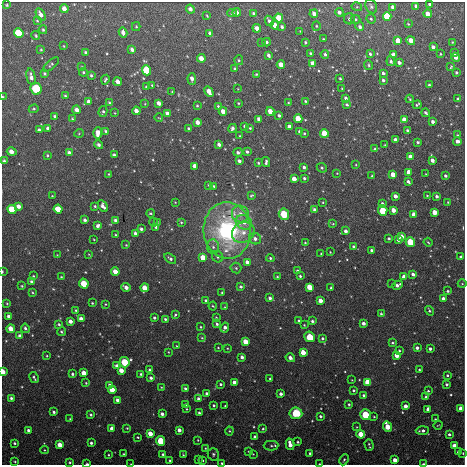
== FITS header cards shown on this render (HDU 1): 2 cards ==
NAXIS1  =                  463 / length of data axis 1
NAXIS2  =                  463 / length of data axis 2

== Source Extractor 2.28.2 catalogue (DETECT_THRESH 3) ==
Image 463 x 463 px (HDU 1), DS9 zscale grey, 1 PNG px = 1 image px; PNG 467 x 467 px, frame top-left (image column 1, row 463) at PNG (2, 2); each listed source drawn as its Kron ellipse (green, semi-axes under 4 px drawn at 4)
Background 0.181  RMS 0.0019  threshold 0.0057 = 3 sigma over >= 5 px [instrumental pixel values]
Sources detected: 403; all 403 listed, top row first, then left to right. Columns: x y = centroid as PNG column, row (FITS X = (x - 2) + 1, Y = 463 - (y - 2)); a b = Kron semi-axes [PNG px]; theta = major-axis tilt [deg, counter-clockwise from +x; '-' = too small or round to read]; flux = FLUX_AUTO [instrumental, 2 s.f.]
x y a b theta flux
430 4 4 3 - 0.6
7 5 3 3 - 0.13
371 6 7 5 -62 0.31
416 6 4 3 - 0.37
357 7 5 3 - 0.13
393 7 4 3 - 1.1
64 8 4 4 - 0.76
190 9 4 4 - 0.56
237 12 4 4 - 0.56
339 12 4 4 - 0.45
232 13 4 3 - 0.15
41 14 7 4 -59 0.64
254 14 4 3 - 0.32
314 14 4 3 - 0.72
428 14 4 4 - 1.8
207 16 4 2 - 0.11
387 16 4 4 - 9.4
279 18 4 4 - 3.9
349 19 6 5 - 0.32
356 19 5 4 - 0.17
371 19 5 4 - 0.21
37 21 4 3 - 0.12
269 21 5 3 - 0.41
408 24 3 3 - 0.12
275 25 4 4 - 1.6
316 26 4 4 - 0.15
136 27 4 4 - 0.15
282 27 3 3 - 0.3
360 27 4 4 - 0.39
257 28 4 4 - 0.96
43 30 4 3 - 0.16
300 31 2 2 - 0.07
123 32 5 3 - 0.65
19 33 5 4 - 7.6
210 33 4 3 - 0.39
36 36 4 3 - 0.15
323 39 3 2 - 0.12
411 40 4 4 - 1.7
398 41 4 4 - 3
267 42 4 3 - 0.22
305 42 3 3 - 0.17
452 42 4 4 - 0.1
262 43 3 2 - 0.079
64 46 3 2 - 0.091
433 47 4 3 - 0.51
132 49 4 3 - 0.46
41 50 3 3 - 0.12
86 52 4 3 - 0.24
310 53 3 3 - 0.16
454 53 4 3 - 0.19
325 54 4 3 - 0.28
370 54 4 3 - 0.26
440 54 3 3 - 0.12
268 55 4 3 - 0.35
393 55 4 4 - 0.73
456 57 4 3 - 0.95
201 58 4 4 - 1.2
239 60 5 4 - 0.2
391 61 5 4 - 0.25
399 62 4 3 - 0.54
313 63 4 4 - 1.4
51 64 10 4 41 0.22
281 65 4 3 - 2
369 65 5 4 - 0.17
82 67 4 3 - 0.12
451 67 4 3 - 0.13
235 69 3 3 - 0.23
146 70 5 4 - 7.8
83 72 4 4 - 0.19
456 72 3 3 - 0.2
44 73 4 3 - 0.17
383 73 4 3 - 0.33
256 74 3 2 - 0.13
91 75 3 3 - 0.19
31 77 8 4 -77 0.57
340 78 3 3 - 0.17
192 79 6 3 -85 0.7
105 80 5 3 - 0.2
383 80 3 3 - 0.31
118 82 4 4 - 0.81
152 85 3 2 - 0.11
429 85 3 3 - 0.16
146 87 3 3 - 0.16
36 89 6 5 - 10
238 89 3 2 - 0.083
342 89 3 2 - 0.1
209 91 6 3 -61 1.3
172 92 4 2 - 0.091
65 96 4 3 - 0.21
3 97 3 2 - 0.097
346 98 3 3 - 0.35
410 99 4 2 - 0.13
458 99 3 3 - 0.26
305 101 3 3 - 0.14
89 102 4 3 - 0.69
109 103 4 3 - 0.16
159 103 4 3 - 0.78
238 103 3 2 - 0.12
288 103 3 2 - 0.093
145 104 4 3 - 0.085
347 104 3 3 - 0.15
417 105 5 3 - 0.2
197 106 3 3 - 0.15
218 106 3 3 - 0.16
34 109 5 4 - 0.15
77 110 4 4 - 0.73
103 111 5 4 - 0.19
136 111 4 3 - 1
223 111 4 4 - 1.2
270 111 4 4 - 1.9
115 113 4 2 - 0.078
167 113 4 3 - 0.6
426 113 4 3 - 0.23
279 115 3 3 - 0.27
55 116 3 3 - 0.23
159 118 4 2 - 0.085
72 119 3 3 - 0.15
259 119 4 3 - 0.77
298 119 4 4 - 4.3
404 120 4 4 - 2.2
198 122 4 4 - 0.9
433 122 3 3 - 0.44
245 126 3 3 - 0.21
289 127 4 3 - 1.2
48 128 4 3 - 0.35
232 128 4 3 - 0.45
250 128 3 3 - 0.14
189 129 3 3 - 0.24
39 130 4 3 - 0.32
407 130 4 3 - 0.2
106 131 4 3 - 0.19
299 131 3 3 - 0.19
79 133 5 3 - 0.11
98 133 6 4 88 1.2
304 133 3 2 - 0.15
324 133 4 4 - 6.7
457 135 4 3 - 0.11
240 136 3 2 - 0.12
395 140 4 3 - 0.77
457 141 4 3 - 0.63
418 142 3 3 - 0.22
219 144 4 3 - 0.51
98 145 4 3 - 0.4
385 145 3 2 - 0.082
375 149 4 3 - 0.28
12 152 5 4 - 0.88
238 152 4 3 - 0.33
247 152 3 3 - 0.27
69 153 4 3 - 0.51
47 155 3 3 - 0.14
114 155 4 3 - 0.33
411 157 4 4 - 1.4
432 160 4 3 - 0.65
4 161 4 3 - 0.3
239 161 4 3 - 0.42
266 162 5 3 - 0.3
258 163 3 2 - 0.15
356 165 3 2 - 0.091
195 166 4 3 - 1
304 167 3 3 - 0.32
322 168 5 4 - 0.25
409 172 4 3 - 1.2
337 173 3 2 - 0.079
109 174 4 3 - 0.13
426 174 3 2 - 0.082
393 175 4 3 - 2.1
372 176 3 2 - 0.096
445 176 3 3 - 0.31
304 178 3 3 - 0.27
294 179 4 3 - 1.4
408 182 4 3 - 0.31
208 185 3 2 - 0.084
214 186 3 2 - 0.13
251 195 4 3 - 0.17
52 196 2 2 - 0.092
395 196 4 3 - 0.81
427 196 4 3 - 0.12
437 196 3 3 - 0.37
175 202 3 2 - 0.072
323 202 3 2 - 0.096
448 202 3 3 - 0.11
382 204 4 3 - 0.49
18 206 4 3 - 0.71
95 206 4 3 - 0.17
103 206 6 4 -60 0.63
12 209 4 4 - 4.8
58 209 4 4 - 3.1
315 210 3 3 - 0.49
393 210 4 3 - 1.3
383 211 5 5 - 4.6
434 212 4 4 - 2
150 213 4 3 - 0.14
240 214 8 8 - 1.1
284 214 6 5 - 5.2
414 214 4 4 - 1.1
85 220 3 3 - 0.34
115 220 4 3 - 0.45
153 222 4 3 - 0.11
157 222 4 2 - 0.092
181 222 4 4 - 0.16
244 222 8 7 - 1
333 224 4 3 - 0.12
98 226 4 3 - 0.41
156 227 4 3 - 0.36
141 229 4 3 - 0.32
227 230 28 24 -86 21
346 231 3 3 - 0.54
243 232 12 10 27 1.5
135 233 4 3 - 0.45
115 235 3 2 - 0.12
402 236 4 3 - 1.4
389 238 3 3 - 0.21
255 239 6 5 - 0.59
398 239 4 3 - 0.75
94 240 2 2 - 0.085
410 242 5 4 - 5
428 242 4 3 - 0.11
305 243 3 2 - 0.13
126 245 2 2 - 0.097
353 246 3 3 - 0.18
213 247 7 6 - 0.49
372 250 3 3 - 0.28
330 252 2 2 - 0.07
321 253 2 2 - 0.096
57 255 2 2 - 0.075
89 255 3 2 - 0.087
218 257 6 5 - 0.27
461 257 3 3 - 0.31
203 258 4 4 - 3.3
270 258 4 4 - 0.21
170 259 6 4 -34 0.34
247 262 4 3 - 0.62
236 268 5 5 - 0.21
297 271 3 3 - 0.25
2 272 4 2 - 0.15
115 272 4 4 - 1.4
413 274 4 3 - 0.49
33 276 3 2 - 0.12
300 276 3 3 - 0.2
61 277 3 2 - 0.12
277 277 3 2 - 0.13
404 277 4 3 - 2.2
31 282 3 3 - 0.29
84 284 5 4 - 3.9
392 284 2 2 - 0.067
462 284 4 3 - 0.091
397 285 5 3 - 0.51
22 286 3 3 - 0.12
126 287 5 3 - 0.71
241 287 4 3 - 0.29
310 287 4 4 - 4.2
145 288 4 4 - 2.2
331 288 3 3 - 0.16
448 291 3 3 - 0.2
32 292 4 3 - 0.11
222 292 3 2 - 0.12
270 298 3 3 - 0.37
443 299 3 3 - 0.78
206 300 3 3 - 0.22
320 301 4 4 - 1.4
7 303 3 3 - 0.092
92 303 3 3 - 0.13
105 304 4 3 - 0.1
213 306 4 3 - 0.12
225 307 4 2 - 0.089
76 310 4 3 - 0.13
429 311 5 4 - 0.2
381 314 4 3 - 0.17
175 315 4 3 - 0.16
9 317 4 3 - 0.8
216 317 3 2 - 0.11
154 318 3 3 - 0.26
81 319 4 3 - 0.95
165 319 3 3 - 0.21
298 320 3 2 - 0.12
70 321 4 3 - 0.75
312 321 3 3 - 0.25
363 323 3 3 - 0.54
59 324 4 3 - 0.19
217 324 3 3 - 0.25
304 325 3 3 - 0.1
201 327 3 2 - 0.11
25 328 4 4 - 0.3
225 328 5 3 - 0.58
11 329 4 4 - 1.6
62 332 4 4 - 0.23
20 336 4 3 - 0.51
309 337 5 5 - 4.4
202 338 4 3 - 0.12
322 338 3 3 - 0.25
246 342 4 4 - 2.9
392 343 4 3 - 0.16
177 346 4 3 - 0.11
218 348 4 2 - 0.096
227 348 3 2 - 0.087
417 348 3 3 - 0.41
430 349 3 3 - 0.37
399 351 4 3 - 0.18
168 352 3 2 - 0.081
303 352 4 4 - 2.4
397 355 4 4 - 2.2
47 356 3 3 - 0.12
242 357 4 3 - 0.48
290 358 5 3 - 0.75
124 362 5 5 - 4.3
117 366 4 3 - 0.71
419 369 3 3 - 0.11
121 370 4 4 - 1.3
149 370 3 3 - 0.18
3 372 4 3 - 2.2
84 373 4 4 - 1.7
72 374 3 3 - 0.23
141 374 3 3 - 0.17
447 375 3 3 - 0.18
34 378 6 3 -59 0.23
151 378 3 3 - 0.34
270 379 3 3 - 0.19
352 380 2 2 - 0.071
234 382 4 4 - 1.1
86 383 4 4 - 0.14
368 383 4 4 - 7.3
221 384 3 3 - 0.22
447 384 3 3 - 0.26
110 386 4 3 - 0.74
161 387 3 2 - 0.076
185 388 3 3 - 0.23
112 390 4 4 - 3.1
353 390 3 3 - 0.2
428 391 3 3 - 0.14
207 394 3 3 - 0.42
281 394 3 3 - 0.48
364 395 3 3 - 0.25
426 397 4 3 - 0.19
11 398 3 3 - 0.25
199 399 3 3 - 0.49
117 400 4 3 - 0.61
186 404 3 3 - 0.22
349 404 3 3 - 0.19
214 405 3 3 - 0.19
225 406 3 3 - 0.13
405 406 4 3 - 0.88
461 408 4 4 - 1.7
186 409 3 2 - 0.099
428 409 3 3 - 0.79
54 412 3 3 - 0.26
199 413 3 3 - 0.25
296 413 6 5 - 3.8
162 414 3 3 - 0.5
91 415 3 3 - 0.21
365 415 5 5 - 3.7
320 416 3 3 - 0.22
374 417 3 3 - 0.11
70 419 3 2 - 0.1
435 419 3 2 - 0.11
438 425 5 3 - 0.094
357 427 3 2 - 0.078
387 427 5 4 - 3.6
127 428 4 3 - 0.1
112 429 4 3 - 1.3
263 429 4 3 - 0.18
28 430 3 3 - 0.36
179 430 4 3 - 0.66
229 431 4 4 - 0.15
422 431 6 3 3 0.39
150 434 4 4 - 1.6
361 434 4 4 - 3.3
449 434 3 3 - 0.28
138 437 3 2 - 0.13
255 437 3 3 - 0.35
198 440 3 2 - 0.099
161 441 5 4 - 5
298 442 3 3 - 0.16
15 443 3 3 - 0.2
91 443 3 3 - 0.3
290 444 6 3 -75 1.2
60 445 4 4 - 1.6
369 445 6 2 -73 0.17
454 445 4 3 - 1.2
271 446 7 5 1 0.26
205 448 3 2 - 0.089
44 450 4 3 - 0.097
249 451 3 2 - 0.1
458 452 4 3 - 0.21
310 453 3 3 - 0.24
463 453 4 4 - 0.13
123 454 2 2 - 0.099
163 454 3 3 - 0.19
213 454 6 5 - 0.25
253 454 2 2 - 0.072
108 455 2 2 - 0.1
183 455 3 2 - 0.097
198 459 3 2 - 0.088
170 460 3 2 - 0.13
202 460 3 3 - 0.15
344 460 6 4 66 0.19
395 460 4 3 - 1.2
15 462 4 3 - 0.13
70 462 3 3 - 0.14
222 463 3 3 - 0.18
87 464 3 2 - 0.19
131 464 2 2 - 0.075
319 464 2 2 - 0.086
424 464 3 2 - 0.24
At the frame edge (FLAGS 8, measured only in part): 11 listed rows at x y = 430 4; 3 97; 4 161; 2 272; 3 372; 463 453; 222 463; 87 464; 131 464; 319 464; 424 464